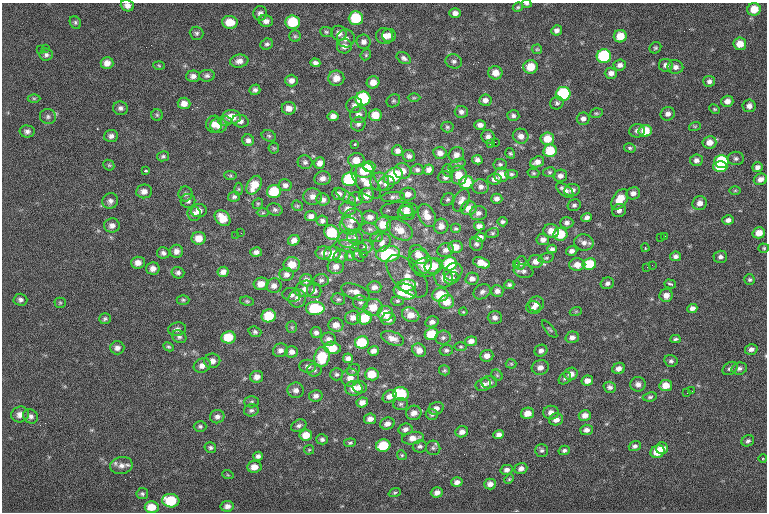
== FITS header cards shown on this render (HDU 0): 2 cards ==
NAXIS1  =                  765
NAXIS2  =                  510

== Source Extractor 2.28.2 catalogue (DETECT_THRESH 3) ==
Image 765 x 510 px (HDU 0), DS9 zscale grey, 1 PNG px = 1 image px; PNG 769 x 514 px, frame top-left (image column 1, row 510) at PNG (2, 3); each listed source drawn as its Kron ellipse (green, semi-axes under 4 px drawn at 4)
Background -1.32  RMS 6.6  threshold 19.9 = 3 sigma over >= 5 px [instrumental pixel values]
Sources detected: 429; all 429 listed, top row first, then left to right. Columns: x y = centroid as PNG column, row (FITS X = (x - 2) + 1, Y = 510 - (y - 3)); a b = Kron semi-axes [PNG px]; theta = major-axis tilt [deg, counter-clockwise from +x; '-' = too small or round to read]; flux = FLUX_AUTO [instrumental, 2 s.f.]
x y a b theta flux
527 4 5 3 - 620
127 5 7 5 -18 2100
518 7 5 4 - 610
754 9 6 6 - 6600
260 13 7 7 - 1700
455 13 6 5 - 1900
356 18 7 7 - 16000
266 21 7 6 - 2100
75 22 6 5 - 800
230 22 8 6 -5 6300
293 22 7 7 - 16000
557 30 5 5 - 1600
326 32 6 5 - 730
197 33 7 6 - 1100
339 33 8 7 - 2400
389 35 7 6 - 2300
295 36 5 5 - 740
384 36 9 8 - 3100
620 36 6 6 - 7100
346 38 9 9 - 2800
364 42 7 7 - 2000
267 44 6 5 - 1100
740 44 6 6 - 5300
344 46 7 7 - 2300
45 48 2 2 - 260
655 48 6 5 - 780
537 49 5 5 - 600
40 50 2 2 - 260
46 55 6 6 - 1200
366 55 6 5 - 560
604 56 7 7 - 32000
404 58 7 5 -34 1300
239 61 9 6 8 2400
454 61 8 7 - 1400
107 63 6 6 - 2900
315 63 5 4 - 1500
620 65 6 5 - 1800
666 65 7 6 - 2000
159 66 6 4 -3 560
531 67 7 6 - 8100
675 67 8 6 -10 2000
495 73 7 6 - 4100
611 73 6 5 - 2000
193 76 7 5 3 1900
207 76 8 6 2 1200
336 78 8 7 - 4200
291 81 6 6 - 2100
709 81 6 5 - 1400
373 82 6 6 - 3600
255 90 5 5 - 1200
563 94 7 7 - 32000
34 98 6 4 0 630
414 98 6 4 0 560
363 99 7 7 - 28000
485 100 6 5 - 1900
393 101 7 6 - 830
727 101 6 5 - 2600
184 103 6 5 - 3000
557 103 7 6 - 970
354 105 8 7 - 1600
749 106 6 6 - 2100
120 108 7 6 - 1400
289 108 7 6 - 3100
715 109 6 4 -26 530
461 112 6 6 - 1500
596 113 6 4 18 670
668 114 7 6 - 2000
157 115 6 5 - 730
358 115 8 8 - 2400
375 115 6 6 - 6700
333 116 5 5 - 2400
513 116 6 5 - 1200
48 117 8 7 - 1300
232 117 9 7 -3 5800
583 119 6 6 - 1800
225 121 7 5 0 900
240 121 8 6 -15 1900
214 124 8 8 - 3100
358 124 7 7 - 1400
480 125 6 4 -1 1900
219 126 8 7 - 3200
695 126 6 3 18 500
447 127 6 5 - 790
27 131 7 6 - 1500
637 131 7 6 - 1500
645 131 6 6 - 8400
111 136 7 6 - 1600
269 136 7 5 -16 830
521 136 8 7 - 2500
488 137 7 6 - 1800
547 139 7 6 - 6400
248 140 6 5 - 1600
495 142 2 2 - 3000
709 142 7 6 - 3600
355 144 3 3 - 620
490 144 2 2 - 3100
274 148 5 5 - 550
630 148 6 4 -15 770
397 151 5 5 - 1700
550 151 7 6 - 12000
440 153 6 6 - 2300
510 153 5 4 - 600
456 155 8 7 - 2400
163 156 6 5 - 820
409 156 6 5 - 1300
736 158 8 7 - 1200
356 160 8 7 - 4900
477 160 5 4 - 1500
696 160 6 5 - 1600
721 161 7 6 - 28000
305 162 7 7 - 1300
537 162 7 5 21 2300
320 163 6 5 - 2200
500 164 6 5 - 950
109 165 6 5 - 660
457 165 9 5 28 1100
369 167 6 5 - 4400
720 167 7 5 -1 19000
757 167 5 5 - 1800
365 170 9 7 19 13000
417 170 6 5 - 1100
429 170 5 5 - 2100
145 171 4 2 - 660
402 171 8 8 - 3800
448 171 7 5 -74 840
549 172 6 5 - 710
533 173 6 4 -16 650
511 174 6 4 0 800
459 175 9 8 - 5600
501 175 7 7 - 5200
230 176 6 4 -6 640
393 176 10 7 36 17000
560 176 7 6 - 1900
445 177 7 6 - 1300
323 178 8 7 - 2300
349 179 7 7 - 24000
495 179 7 5 6 2200
760 179 7 5 22 2400
366 182 20 9 -51 5900
380 182 9 9 - 2600
386 183 9 7 33 2000
466 183 7 6 - 13000
254 185 10 6 60 7000
285 185 6 6 - 1700
481 187 8 7 - 2100
238 189 6 4 -90 580
565 190 10 5 -38 2400
572 190 8 6 9 2000
144 191 8 7 - 2400
274 191 7 6 - 13000
735 191 6 4 1 520
633 193 7 6 - 2000
185 194 7 7 - 1100
339 194 7 6 - 2200
408 194 8 6 5 2300
367 195 8 7 - 4200
313 196 9 8 - 2600
346 196 11 5 -34 1600
234 197 6 5 - 1000
393 197 12 5 6 1400
323 199 6 6 - 2100
356 199 7 7 - 1400
448 199 7 5 42 890
497 199 6 5 - 1700
620 199 11 7 57 8500
110 201 8 7 - 1800
188 201 7 7 - 1500
461 201 12 7 65 2500
700 203 7 7 - 2600
258 204 6 5 - 590
574 205 7 5 27 1100
297 206 6 5 - 650
469 208 8 7 - 4100
348 209 8 7 - 2300
199 210 8 6 6 2800
275 210 8 6 -22 1200
399 210 19 8 2 1400
407 210 6 6 - 2000
619 211 7 6 - 1600
263 213 6 4 1 590
406 213 9 7 -11 2600
478 213 8 7 - 1800
194 214 7 6 - 1900
311 216 5 5 - 1800
427 216 12 8 -64 4600
370 217 8 6 -4 2200
587 217 5 4 - 1400
223 218 9 6 -45 6800
353 219 11 10 - 4300
728 220 6 5 - 1700
322 221 6 5 - 1200
502 222 5 5 - 900
567 223 7 5 2 1600
383 224 8 7 - 7500
112 225 8 7 - 2300
350 226 10 8 -17 2000
441 226 7 7 - 2600
479 226 5 4 - 1900
370 229 9 5 -15 1300
456 229 5 5 - 720
400 230 14 9 -31 5200
551 231 8 7 - 4300
241 233 3 2 - 300
332 233 8 6 -39 16000
492 233 6 5 - 740
759 233 6 5 - 4900
560 234 7 6 - 12000
236 235 2 2 - 270
665 236 3 2 - 310
355 237 8 7 - 1500
377 237 6 5 - 800
480 237 5 4 - 2400
199 238 7 6 - 4800
660 238 2 2 - 280
348 239 9 8 - 2900
294 240 6 5 - 2200
543 240 6 5 - 2200
382 243 10 8 49 2300
584 243 9 8 - 2300
476 244 7 6 - 1200
350 246 16 6 -3 2000
365 247 7 6 - 1600
455 247 7 6 - 4700
645 248 4 3 - 540
764 248 5 4 - 590
552 249 5 4 - 1200
446 250 8 7 - 1900
176 251 6 6 - 2200
572 251 6 4 19 1700
256 252 6 5 - 1700
163 253 6 5 - 1300
324 253 8 6 0 2500
332 254 8 7 - 6500
363 254 2 2 - 210
388 254 12 8 5 29000
357 255 9 3 -48 710
418 255 10 8 -48 4600
340 256 7 6 - 1200
350 256 5 5 - 630
676 256 5 4 - 1400
720 257 7 6 - 1500
546 258 8 4 15 720
536 261 7 6 - 2800
420 262 13 11 -53 4900
138 263 7 6 - 2800
482 263 9 5 -18 4700
521 263 7 5 66 1600
292 264 8 7 - 5700
449 264 7 6 - 22000
516 264 3 2 - 530
589 264 7 6 - 14000
577 265 8 6 0 3900
652 265 2 2 - 310
336 266 8 7 - 2500
434 266 9 7 19 6400
427 267 14 9 8 5000
647 267 2 2 - 300
153 269 6 6 - 2400
523 271 10 7 -8 1500
223 272 6 5 - 2000
453 272 10 8 37 2700
178 273 6 5 - 1300
286 274 7 6 - 2000
407 276 26 13 -46 6400
444 278 10 9 - 3500
451 278 7 6 - 2100
472 279 7 6 - 2000
306 280 6 6 - 2100
321 280 7 6 - 1300
750 280 5 5 - 800
607 283 7 5 26 1400
261 284 7 6 - 4500
670 284 6 3 -17 730
406 285 9 6 7 8200
509 285 5 4 - 940
274 286 8 7 - 2300
374 287 7 6 - 1900
305 289 10 8 19 3000
314 291 7 7 - 1800
497 291 6 6 - 1700
356 292 15 7 -21 3300
405 292 11 8 -10 16000
482 292 9 7 30 1600
291 295 9 7 -12 1600
440 295 8 7 - 11000
666 295 6 6 - 2800
297 298 9 8 - 2700
338 299 7 6 - 870
20 300 7 6 - 1400
183 300 6 4 0 730
247 301 7 4 -9 710
397 301 6 4 -2 720
360 302 8 7 - 1300
447 302 7 7 - 5700
60 303 5 5 - 580
536 304 8 7 - 2500
373 307 9 8 - 6300
533 307 7 6 - 1700
315 308 9 6 1 18000
692 308 5 4 - 2000
576 311 6 4 19 540
463 312 4 3 - 370
385 313 7 7 - 7100
411 315 9 7 -26 4900
269 316 7 6 - 14000
353 318 8 7 - 2600
365 318 7 6 - 11000
495 318 7 6 - 1800
105 319 6 5 - 880
388 319 7 6 - 2500
432 322 7 5 14 1800
336 325 7 7 - 3300
292 327 5 5 - 700
177 329 9 6 8 1600
550 329 11 3 -51 620
255 332 6 5 - 1000
316 332 5 5 - 1500
431 334 7 6 - 12000
179 337 7 6 - 1200
228 337 7 6 - 11000
572 337 7 5 15 1900
393 338 12 6 -19 3000
443 338 8 7 - 1300
329 339 7 6 - 2100
675 339 5 3 - 770
471 341 6 4 7 2400
362 342 7 6 - 15000
169 347 5 4 - 670
461 347 6 3 0 500
117 348 7 6 - 2000
332 348 8 6 -10 7800
751 349 6 5 - 1700
280 350 7 6 - 1900
419 350 7 6 - 2900
446 350 7 5 13 1000
373 351 5 5 - 2000
541 351 6 5 - 1600
292 352 6 6 - 2200
487 356 6 6 - 2600
322 357 10 7 75 15000
348 358 5 5 - 1800
212 361 8 7 - 2500
671 361 6 6 - 1100
511 364 5 5 - 490
202 366 8 7 - 2700
308 366 8 6 -6 1700
540 367 8 7 - 2500
619 368 6 5 - 2200
730 368 8 5 36 1300
739 368 8 6 12 1400
314 370 7 6 - 1100
353 370 7 5 31 840
445 370 5 5 - 680
337 374 6 6 - 1000
372 374 7 6 - 8100
571 374 7 6 - 3300
497 375 6 5 - 710
257 377 6 6 - 2500
350 378 9 8 - 3300
565 378 7 5 44 960
587 381 6 5 - 2800
489 382 8 6 1 1500
638 384 7 7 - 2100
483 385 8 6 20 2200
666 385 6 5 - 4800
360 387 7 6 - 2200
610 387 6 5 - 1300
354 388 8 7 - 4100
296 390 8 7 - 2300
692 391 2 2 - 200
687 393 2 2 - 210
401 394 8 6 -14 20000
316 396 7 5 12 1800
389 396 7 5 37 2200
650 397 7 4 8 920
252 402 7 5 1 840
362 402 5 5 - 2300
401 404 7 6 - 970
436 408 8 6 23 2100
251 410 7 6 - 1200
414 413 8 7 - 2800
527 413 6 5 - 4200
551 413 8 7 - 2500
20 414 9 8 - 2800
432 414 6 5 - 1100
585 415 6 5 - 2900
31 416 8 6 -37 1600
217 417 7 6 - 1800
370 419 6 5 - 2300
556 419 7 6 - 2700
387 424 7 6 - 2100
200 426 6 5 - 880
299 426 8 5 25 1200
405 429 7 5 11 1700
586 430 6 5 - 2000
462 432 6 5 - 2200
306 435 6 5 - 5800
499 435 5 4 - 1800
413 438 11 6 9 3600
322 439 6 5 - 1100
748 441 6 5 - 1000
350 443 6 3 6 700
383 446 7 6 - 15000
420 446 7 6 - 1100
635 446 6 4 21 1200
210 448 6 5 - 980
433 448 7 7 - 1200
662 448 6 6 - 3700
309 450 5 4 - 540
542 450 6 6 - 1000
564 450 5 4 - 1000
657 452 7 6 - 8800
402 455 5 4 - 590
258 456 5 4 - 1300
763 459 4 3 - 320
121 465 11 8 11 2700
254 467 7 6 - 3500
521 468 6 5 - 2000
507 470 6 5 - 1700
228 475 6 3 -18 410
509 479 5 4 - 530
457 482 6 5 - 1900
490 484 6 5 - 2200
437 492 6 5 - 2200
395 493 6 4 20 610
142 494 6 5 - 940
171 501 8 6 -8 19000
227 506 6 5 - 2000
152 507 7 6 - 7300
At the frame edge (FLAGS 8, measured only in part): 3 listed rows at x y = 527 4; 127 5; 751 349